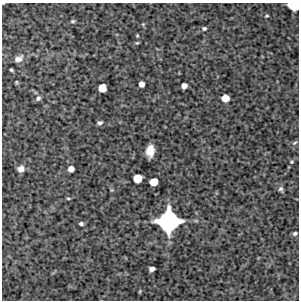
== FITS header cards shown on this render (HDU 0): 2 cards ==
NAXIS1  =                  297 /Length X axis
NAXIS2  =                  298 /Length Y axis

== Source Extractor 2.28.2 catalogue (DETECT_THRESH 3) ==
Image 297 x 298 px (HDU 0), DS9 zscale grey, 1 PNG px = 1 image px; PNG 301 x 302 px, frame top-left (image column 1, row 298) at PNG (2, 3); no overlay
Background 6300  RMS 250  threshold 749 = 3 sigma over >= 5 px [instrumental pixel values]
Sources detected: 31; all 31 listed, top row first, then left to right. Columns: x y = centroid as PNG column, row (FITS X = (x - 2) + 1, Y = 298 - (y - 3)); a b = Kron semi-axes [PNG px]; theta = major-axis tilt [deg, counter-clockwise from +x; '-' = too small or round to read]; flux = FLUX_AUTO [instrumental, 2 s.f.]
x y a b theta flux
3 3 3 2 - 1.3e+04
294 5 9 6 -3 6.1e+05
267 16 4 3 - 1.9e+04
73 21 6 4 14 2.6e+04
204 28 5 5 - 3.3e+04
137 36 4 3 - 1.7e+04
137 43 5 3 - 2.0e+04
18 59 11 7 29 1.0e+05
11 70 4 3 - 2.5e+04
16 82 4 3 - 1.7e+04
141 84 5 5 - 9.8e+04
184 86 5 5 - 9.1e+04
102 88 6 6 - 2.5e+05
38 98 7 6 - 4.1e+04
225 98 6 6 - 2.2e+05
100 123 6 5 - 4.2e+04
295 143 8 5 38 3.3e+04
150 151 10 7 84 2.6e+05
292 162 5 5 - 2.5e+04
21 169 6 6 - 9.1e+04
71 169 5 5 - 1.1e+05
137 178 7 6 - 3.1e+05
154 182 6 6 - 2.6e+05
281 189 8 6 -73 4.6e+04
112 190 5 4 - 1.8e+04
68 198 5 3 - 2.0e+04
168 221 17 16 - 2.6e+06
81 224 4 3 - 3.7e+04
295 233 6 5 - 3.5e+04
152 269 5 4 - 7.6e+04
140 291 5 3 - 1.5e+04
At the frame edge (FLAGS 8, measured only in part): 2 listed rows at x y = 3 3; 294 5